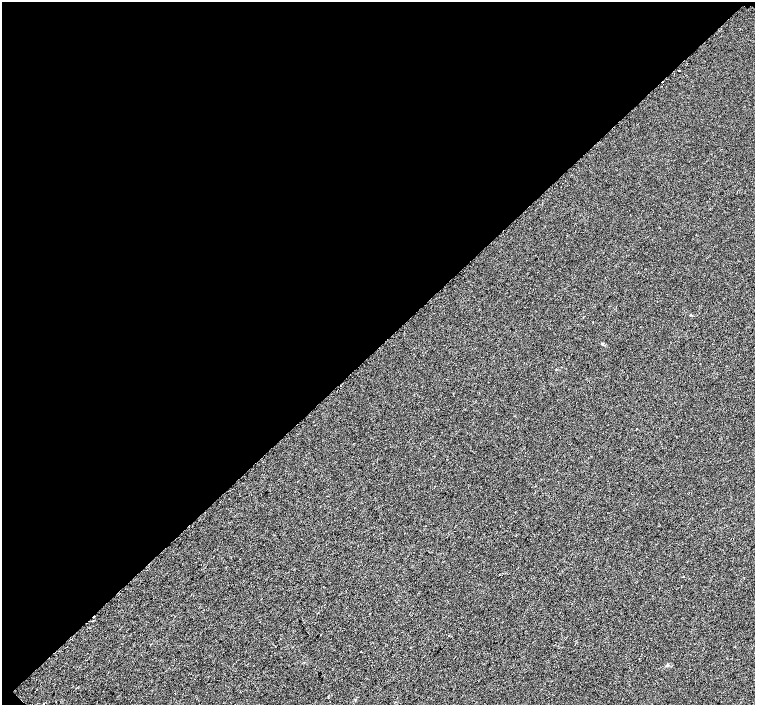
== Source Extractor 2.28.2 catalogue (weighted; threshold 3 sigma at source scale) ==
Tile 2 of 4 x 4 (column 2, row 1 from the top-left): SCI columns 1560-3065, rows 4425-5830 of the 6096 x 6087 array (HDU 1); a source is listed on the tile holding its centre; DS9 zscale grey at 2 x 2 block average (1 PNG px = mean of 2 x 2 image px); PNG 757 x 707 px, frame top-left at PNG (2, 2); no overlay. Shown black and unused: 49% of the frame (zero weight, under 2 of 3 exposures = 2% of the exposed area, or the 3 px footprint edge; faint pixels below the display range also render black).
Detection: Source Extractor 2.28.2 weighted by HDU 2 'WHT'; one run over the whole footprint, this tile lists its part. Background 0.00785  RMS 0.0056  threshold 0.0252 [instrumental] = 3 sigma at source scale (4.5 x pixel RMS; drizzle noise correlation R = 1.50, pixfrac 1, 0.0396/0.0396 arcsec/px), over >= 5 px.
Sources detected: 5; all 5 listed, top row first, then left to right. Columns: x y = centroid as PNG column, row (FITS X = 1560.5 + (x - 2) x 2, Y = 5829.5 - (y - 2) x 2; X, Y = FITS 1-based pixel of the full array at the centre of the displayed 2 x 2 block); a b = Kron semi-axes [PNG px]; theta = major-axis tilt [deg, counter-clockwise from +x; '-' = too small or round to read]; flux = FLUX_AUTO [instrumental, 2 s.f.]
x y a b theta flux
679 70 2 2 - 1.7
602 344 3 2 - 0.99
683 576 2 2 - 0.89
361 652 2 2 - 0.73
175 693 2 2 - 1